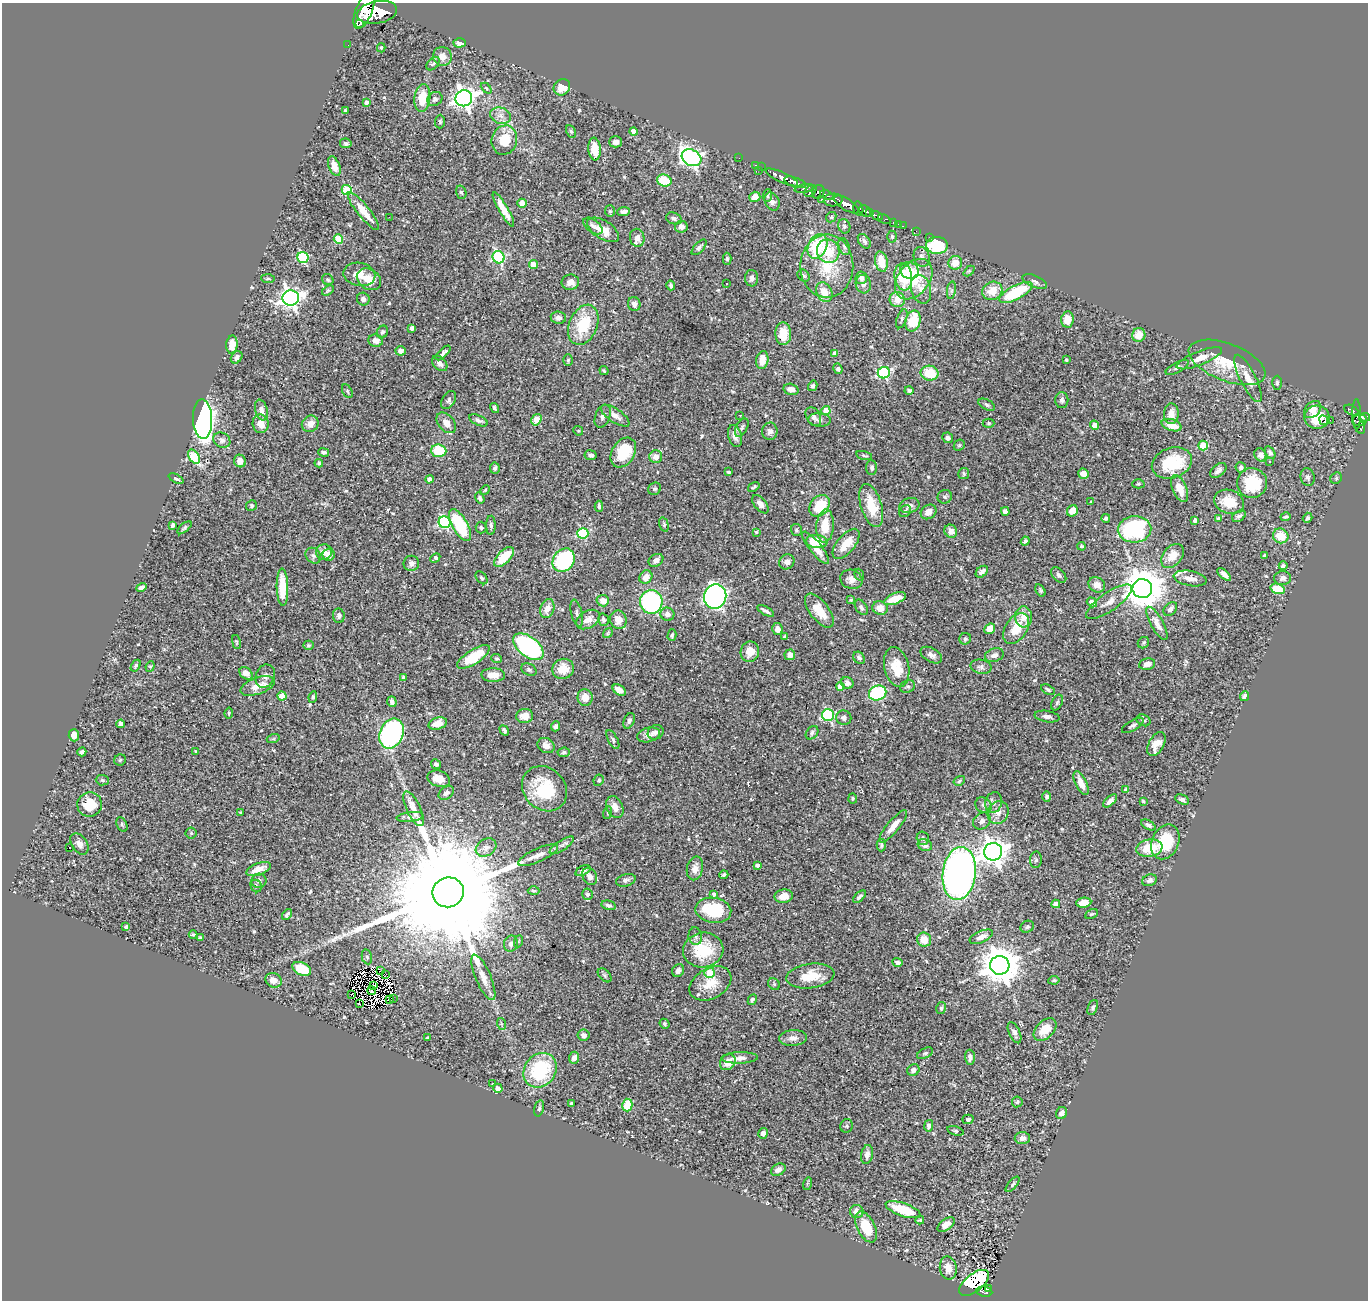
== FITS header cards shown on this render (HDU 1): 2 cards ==
NAXIS1  =                 1366
NAXIS2  =                 1298

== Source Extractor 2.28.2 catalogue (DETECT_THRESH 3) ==
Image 1366 x 1298 px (HDU 1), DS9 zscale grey, 1 PNG px = 1 image px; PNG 1370 x 1302 px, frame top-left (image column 1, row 1298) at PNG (2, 3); each listed source drawn as its Kron ellipse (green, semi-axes under 4 px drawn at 4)
Background 0.527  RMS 0.023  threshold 0.0689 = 3 sigma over >= 5 px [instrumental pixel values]
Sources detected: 587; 8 with non-positive FLUX_AUTO (blend fragments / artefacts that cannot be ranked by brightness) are neither listed nor drawn; of the other 579, the 500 brightest by FLUX_AUTO listed and drawn (79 fainter detections omitted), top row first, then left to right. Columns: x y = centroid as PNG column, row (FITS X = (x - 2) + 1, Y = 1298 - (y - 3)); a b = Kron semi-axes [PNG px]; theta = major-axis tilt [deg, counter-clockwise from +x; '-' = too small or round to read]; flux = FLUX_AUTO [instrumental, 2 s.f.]
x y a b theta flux
364 10 20 8 68 1600
377 12 20 11 11 1900
359 24 3 3 - 6600
460 43 6 4 2 12
348 45 2 2 - 2.5
381 48 4 4 - 2.1
442 56 9 9 - 13
433 64 8 5 47 3.2
562 87 9 7 41 25
486 88 6 4 -45 2.2
422 98 14 8 82 31
464 98 8 8 - 1000
435 99 8 6 39 4.2
366 102 4 4 - 5.9
345 111 4 3 - 4
500 116 10 8 -15 9.7
440 122 7 5 89 2.7
571 131 6 4 -62 2.6
634 132 4 4 - 14
504 140 15 12 75 42
616 142 6 5 - 7.6
346 143 6 5 - 3.1
595 149 11 6 -84 28
692 158 10 8 -29 530
739 158 2 2 - 4.9
755 165 3 2 - 13
334 166 10 5 -69 14
761 167 2 2 - 5.7
759 170 2 2 - 6.2
782 177 18 5 -25 680
664 180 7 6 - 40
795 182 11 5 -19 610
804 189 9 4 11 200
347 190 5 5 - 77
810 191 7 5 45 170
461 192 7 5 -72 2.9
818 192 7 6 - 260
827 195 7 4 -23 240
767 196 6 4 85 2.4
755 197 5 5 - 15
821 200 3 3 - 56
833 200 9 6 1 450
772 202 9 7 -63 7
522 203 4 4 - 20
847 204 14 6 -32 960
503 209 20 4 -60 20
858 209 7 5 -76 300
363 211 24 6 -51 28
610 211 6 5 - 2.7
865 211 6 5 - 310
624 212 6 4 6 6.4
869 212 4 3 - 200
877 216 6 3 -29 82
389 217 2 2 - 7.3
831 217 5 4 - 2
674 218 8 5 -19 4.3
884 219 6 4 -31 77
893 222 3 3 - 25
899 224 3 2 - 4.9
593 226 11 6 -39 6.4
844 226 7 6 - 4
903 226 3 2 - 4.7
681 227 6 6 - 7.2
603 230 18 9 -32 20
916 231 2 2 - 3.1
892 237 6 4 -89 2.6
930 237 2 2 - 3.9
637 238 9 7 -77 11
338 239 5 4 - 57
864 241 8 5 -52 4.9
937 245 11 8 -1 78
817 246 13 9 65 96
699 247 10 5 48 3.5
844 247 9 5 -72 3.9
828 251 12 11 - 42
303 257 6 5 - 130
498 257 6 6 - 220
922 257 10 7 -73 6.2
727 259 6 4 -89 2.9
881 261 10 6 -77 32
955 263 7 6 - 20
533 265 4 4 - 35
827 266 31 26 90 77
910 271 9 8 - 29
969 271 6 4 44 2
359 274 16 11 -11 20
804 276 7 5 -43 3.3
903 277 13 9 -83 59
752 278 8 6 90 6.4
861 278 6 6 - 5.8
268 279 7 3 -4 1.9
369 279 13 10 -34 20
914 279 23 15 51 62
328 280 6 5 - 3
1035 281 13 6 -22 5.7
570 282 9 7 6 11
727 284 3 3 - 3.8
863 284 9 7 -81 7.3
671 285 5 3 - 3.6
921 289 15 9 -75 17
951 290 9 4 81 4
328 291 6 3 35 2.2
992 291 10 9 - 23
824 292 10 7 -63 20
1016 292 18 7 28 85
291 298 8 7 - 900
363 299 6 6 - 5.5
897 299 7 7 - 21
634 304 7 6 - 6.5
558 318 7 6 - 6.8
902 319 10 5 69 3.8
1067 319 8 6 84 19
913 321 11 7 75 48
583 325 21 14 67 66
412 328 4 3 - 3.5
382 332 6 5 - 3.5
783 334 11 8 -89 33
1139 335 7 6 - 21
376 341 7 6 - 8.8
232 345 9 5 87 18
400 351 5 5 - 8.7
443 353 9 4 44 5.2
835 354 4 4 - 13
237 357 7 5 53 5.7
1199 358 24 7 22 19
568 360 6 4 87 2.2
762 360 9 6 80 18
1066 360 3 3 - 1.8
1227 362 40 18 -21 54
440 363 9 6 -44 8
1177 367 13 5 29 4.8
838 369 5 4 - 3.5
604 371 5 3 - 1.9
884 373 6 5 - 210
930 373 9 7 -10 40
1248 378 26 8 -64 21
1277 383 7 5 89 3.2
813 386 5 4 - 3.4
791 389 7 5 -16 9.9
909 390 4 4 - 3.2
347 391 7 4 -62 2.3
449 400 10 6 58 4.9
1062 400 8 6 -89 5.2
987 405 9 5 -27 4
494 408 5 3 - 2.8
261 410 10 6 -75 8.5
1313 410 10 7 46 12
1351 410 7 4 -29 88
826 411 4 4 - 31
1171 414 10 7 88 14
1357 414 15 4 -89 100
740 415 3 3 - 4.2
603 416 12 7 68 7.3
615 416 16 7 -34 11
813 417 10 7 -59 6.2
1317 417 13 11 -4 47
1364 417 6 4 7 200
203 419 20 9 -88 970
478 420 10 5 -24 4.8
536 420 6 4 58 30
819 420 11 6 -4 6.2
1324 420 5 3 - 15
1330 420 2 2 - 1200
1360 420 7 5 6 180
446 423 12 7 -49 13
989 423 6 4 0 2.3
261 424 9 8 - 15
310 424 9 8 - 12
1359 424 10 4 -69 150
1095 425 5 4 - 14
1172 425 10 5 -18 24
742 428 10 5 60 4.2
578 431 5 4 - 1.9
770 431 8 7 - 5.6
735 436 11 6 -74 10
948 438 5 5 - 5.1
222 440 9 7 -30 5.7
959 445 6 5 - 2.5
1203 446 5 4 - 64
439 451 7 6 - 60
324 452 5 3 - 3.7
1270 452 7 4 -57 4.2
623 453 16 11 57 57
590 455 6 5 - 5.1
864 455 8 3 -15 2.5
1260 455 7 5 -59 7.6
194 457 8 5 -57 75
656 457 6 6 - 11
240 461 6 6 - 9.1
1270 461 3 3 - 1.9
319 463 4 3 - 2.7
1172 463 20 15 20 78
1241 467 5 5 - 5.1
495 468 5 5 - 4.1
872 468 7 5 -87 4.3
1218 470 9 6 41 6.5
729 472 4 3 - 2
964 474 5 5 - 2.6
1083 474 5 5 - 11
1308 477 9 7 -72 4.2
1336 478 6 5 - 2.5
176 479 8 4 -25 3.1
430 479 4 4 - 8.2
1252 483 15 15 - 62
1138 484 6 4 1 2.2
754 487 6 3 33 2
655 489 6 6 - 3.1
1180 489 14 7 -67 23
485 490 5 4 - 1.9
945 497 7 6 - 3.5
480 498 6 4 -58 3.7
1091 502 3 3 - 1.8
1229 502 15 12 -18 33
760 504 11 6 -51 9
871 505 22 10 -73 45
909 505 10 7 13 8.4
251 506 5 5 - 2.5
599 506 5 3 - 3.8
820 506 12 9 52 51
905 511 7 5 42 4
1005 511 4 4 - 6.1
1072 511 6 5 - 18
929 512 8 6 37 10
1239 516 7 5 31 3.8
1285 517 5 3 - 2.3
1106 518 4 4 - 3.1
1218 518 4 3 - 5.3
1307 518 5 4 - 3
1195 520 4 3 - 4
445 522 6 5 - 190
664 524 7 4 -74 2.5
173 525 4 4 - 5.9
460 525 18 7 -60 100
491 525 9 5 89 3.8
825 526 16 8 86 35
481 527 6 5 - 3.5
184 528 8 4 41 3
1134 529 17 13 4 170
796 530 6 5 - 2.5
951 531 7 6 - 9.2
756 532 3 3 - 1.8
583 533 5 5 - 130
1281 536 8 7 - 29
817 541 10 6 -7 34
1025 541 4 3 - 3.4
846 544 18 9 50 29
1082 546 4 3 - 2
816 548 20 6 -52 18
324 552 8 7 - 8.6
329 555 6 6 - 17
1265 555 3 3 - 3.2
313 556 8 7 - 4.5
1172 556 13 9 50 20
504 557 12 6 46 41
435 558 5 3 - 3.9
564 560 12 10 53 190
656 560 8 6 32 7.8
787 562 8 7 - 8.2
411 563 8 7 - 6.1
1283 566 4 4 - 4.3
982 572 7 5 41 7.1
1224 574 8 4 -42 6.9
859 575 6 4 -69 2.4
1059 575 9 6 -49 4.5
646 577 7 6 - 13
481 578 7 5 -51 3
1190 578 17 7 -10 14
1283 578 8 7 - 7
851 579 11 9 -21 11
1097 585 8 7 - 15
282 587 18 6 -89 36
141 588 5 4 - 5.4
1142 588 10 9 - 5400
1278 589 7 5 -18 45
1040 590 7 4 -59 2.7
715 596 12 11 - 530
895 599 11 5 21 30
851 600 4 3 - 2
603 601 6 5 - 13
651 602 12 11 - 290
1092 602 5 4 - 8.2
1109 602 27 9 34 16
861 607 8 5 -58 4.4
880 608 8 6 -14 18
547 609 10 6 71 17
1170 609 8 5 48 6.3
766 611 9 3 -29 4.4
819 611 20 9 -52 31
577 613 14 5 -76 4.7
667 614 7 6 - 8.3
339 616 7 6 - 4.7
1024 617 10 8 -85 20
588 619 13 8 30 14
603 620 6 5 - 3.8
618 620 9 8 - 14
1157 623 19 6 -61 11
1016 628 17 11 57 36
777 629 6 5 - 11
990 629 5 5 - 20
608 633 5 4 - 1.7
672 635 6 3 75 2.3
785 637 4 3 - 2.8
965 639 6 5 - 3.9
236 642 7 3 -79 1.9
1143 643 6 5 - 2.5
309 645 5 4 - 2.5
528 647 18 10 -38 290
750 652 10 9 - 21
790 655 5 5 - 9.5
931 655 12 7 -29 7.4
994 655 10 6 18 6.5
473 657 18 7 32 52
497 658 5 4 - 2.4
859 658 6 5 - 4.5
1147 664 8 5 10 8.9
136 666 6 4 58 3
150 666 5 4 - 2.1
897 667 20 12 -77 31
981 667 10 7 -12 5.2
563 669 11 10 - 27
529 670 8 5 -26 3.8
246 673 7 5 -42 14
493 675 12 7 -1 19
265 676 12 9 70 9.2
404 677 4 3 - 3.5
847 683 6 5 - 7
258 686 18 8 19 22
907 686 8 6 20 3.3
840 687 4 4 - 26
619 690 7 4 -34 13
1048 690 7 4 -28 3.5
878 693 9 7 22 150
282 696 4 4 - 32
1245 696 5 4 - 6.3
313 697 6 4 81 2.9
585 697 8 7 - 17
392 702 5 4 - 5.3
1057 702 8 5 64 3.1
229 713 5 3 - 2
828 715 6 6 - 200
525 716 8 7 - 18
1047 716 12 5 -9 7.8
844 718 7 7 - 5.7
1143 720 7 5 -28 3.4
629 721 8 5 67 4.7
438 723 9 6 17 16
121 724 4 4 - 16
1133 725 12 5 31 4.2
556 726 5 4 - 4.4
504 730 5 3 - 3.3
656 732 8 7 - 5.2
812 733 7 5 50 3.8
391 734 15 11 66 370
74 735 6 5 - 9.7
648 735 11 7 15 8.6
273 739 6 4 18 2.1
613 740 10 4 -62 3.8
1156 744 13 7 62 20
546 746 9 7 -29 11
196 751 4 3 - 1.9
82 752 4 4 - 4.1
564 752 6 4 6 3.5
120 760 6 5 - 2.6
436 764 5 4 - 5
439 779 12 8 -18 19
102 780 6 5 - 2.6
599 780 6 5 - 2.6
959 781 6 4 31 2.5
1081 783 13 5 -63 18
544 789 24 20 -45 86
1126 790 4 4 - 4.1
446 793 8 6 37 6.2
1047 797 5 4 - 4.1
853 798 5 4 - 2.2
1182 800 7 4 -27 4.6
1110 801 8 4 43 5.6
1143 801 4 4 - 1.8
993 803 10 8 75 7.6
89 804 12 12 - 45
984 805 9 7 -33 5.6
615 807 12 8 -66 14
413 809 19 7 -65 14
998 812 12 10 59 13
241 813 3 3 - 1.9
608 813 6 4 72 2.2
410 817 13 5 7 6.4
982 821 9 7 39 6.5
122 824 7 5 -64 2.7
1148 825 8 4 -28 4.9
893 826 20 6 50 17
191 833 5 5 - 2.6
923 838 6 6 - 3
1165 842 18 13 65 67
79 844 12 7 -57 9
562 845 14 5 33 6.1
881 845 6 4 87 2.9
925 845 7 5 -23 7
70 847 3 2 - 2.9
486 847 11 8 30 10
1149 848 13 8 9 41
993 852 9 8 - 1700
538 855 22 6 24 14
1036 860 8 6 86 3.4
757 865 4 3 - 4.7
695 868 12 8 77 12
259 869 13 6 20 16
583 871 8 4 27 4.9
959 873 27 16 83 890
724 875 4 3 - 3.5
590 876 9 7 -61 7.7
626 880 10 6 14 5.4
1150 880 7 5 23 4.4
259 881 7 7 - 5
256 886 6 5 - 4
533 891 6 4 -2 2.4
448 892 16 15 - 100000
587 894 5 5 - 3.8
714 894 4 3 - 4.3
784 896 9 7 10 14
859 897 8 4 42 3.9
1084 903 7 5 6 19
1056 904 4 4 - 18
608 905 7 4 -13 4.3
713 910 18 12 -9 74
287 914 6 3 54 3.1
1091 914 7 4 25 2.4
126 926 4 3 - 2.5
1027 927 7 5 28 3.4
193 935 4 3 - 2.5
695 936 9 7 -81 5.1
981 937 12 6 24 11
200 938 3 3 - 2
924 940 7 7 - 21
519 941 6 4 70 1.8
511 944 8 7 - 7.1
703 950 20 17 10 66
367 957 7 5 -78 3.5
898 962 5 4 - 3.6
1000 965 9 9 - 4300
302 969 10 6 -25 49
380 971 3 2 - 2.8
678 971 7 5 60 7.4
710 973 5 5 - 67
386 974 4 2 - 3.8
605 975 8 5 -46 3.2
810 976 24 12 8 35
483 977 24 7 -67 18
273 980 8 7 - 11
1054 980 5 4 - 2.3
710 983 22 15 29 31
774 984 6 5 - 2.8
373 986 2 2 - 2.2
372 991 4 2 - 2.3
352 994 3 2 - 3.3
389 999 3 2 - 2.3
393 999 2 2 - 2.7
752 1000 6 4 62 3.2
359 1004 3 2 - 1.8
1093 1007 8 5 69 3.6
941 1008 6 4 74 2.6
502 1024 6 4 -69 2.1
665 1024 5 4 - 2.8
1045 1030 13 8 45 24
1015 1033 11 5 -67 7.2
584 1035 6 5 - 6
427 1038 4 3 - 2
793 1038 14 8 6 9.6
925 1053 8 5 27 3.4
970 1057 7 5 -89 6.2
574 1058 6 5 - 5.8
740 1058 18 5 2 11
728 1062 8 7 - 18
540 1070 18 15 52 110
913 1070 6 5 - 6
493 1084 3 3 - 13
498 1088 5 4 - 6.4
1017 1102 5 5 - 2.5
571 1103 3 3 - 2.3
627 1105 6 5 - 37
539 1108 8 4 76 3.1
1061 1113 6 5 - 7.3
968 1119 5 4 - 3.1
847 1126 7 6 - 2.7
929 1126 6 4 79 5.3
955 1131 8 4 -16 2.9
763 1133 5 5 - 7.2
1022 1138 8 6 -1 8.8
867 1155 10 6 80 7.6
778 1170 8 5 32 6
807 1184 6 4 73 2
1013 1184 9 3 50 2.8
903 1210 18 6 -19 55
857 1211 7 6 - 12
920 1220 4 3 - 2
946 1225 10 5 36 11
866 1227 16 9 -63 48
948 1268 11 8 -81 15
974 1283 17 9 39 150
988 1288 3 2 - 8
984 1292 8 5 -8 48
At the frame edge (FLAGS 8, measured only in part): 1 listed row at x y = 364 10
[79 fainter detections neither listed nor drawn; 8 non-positive-flux detections neither listed nor drawn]